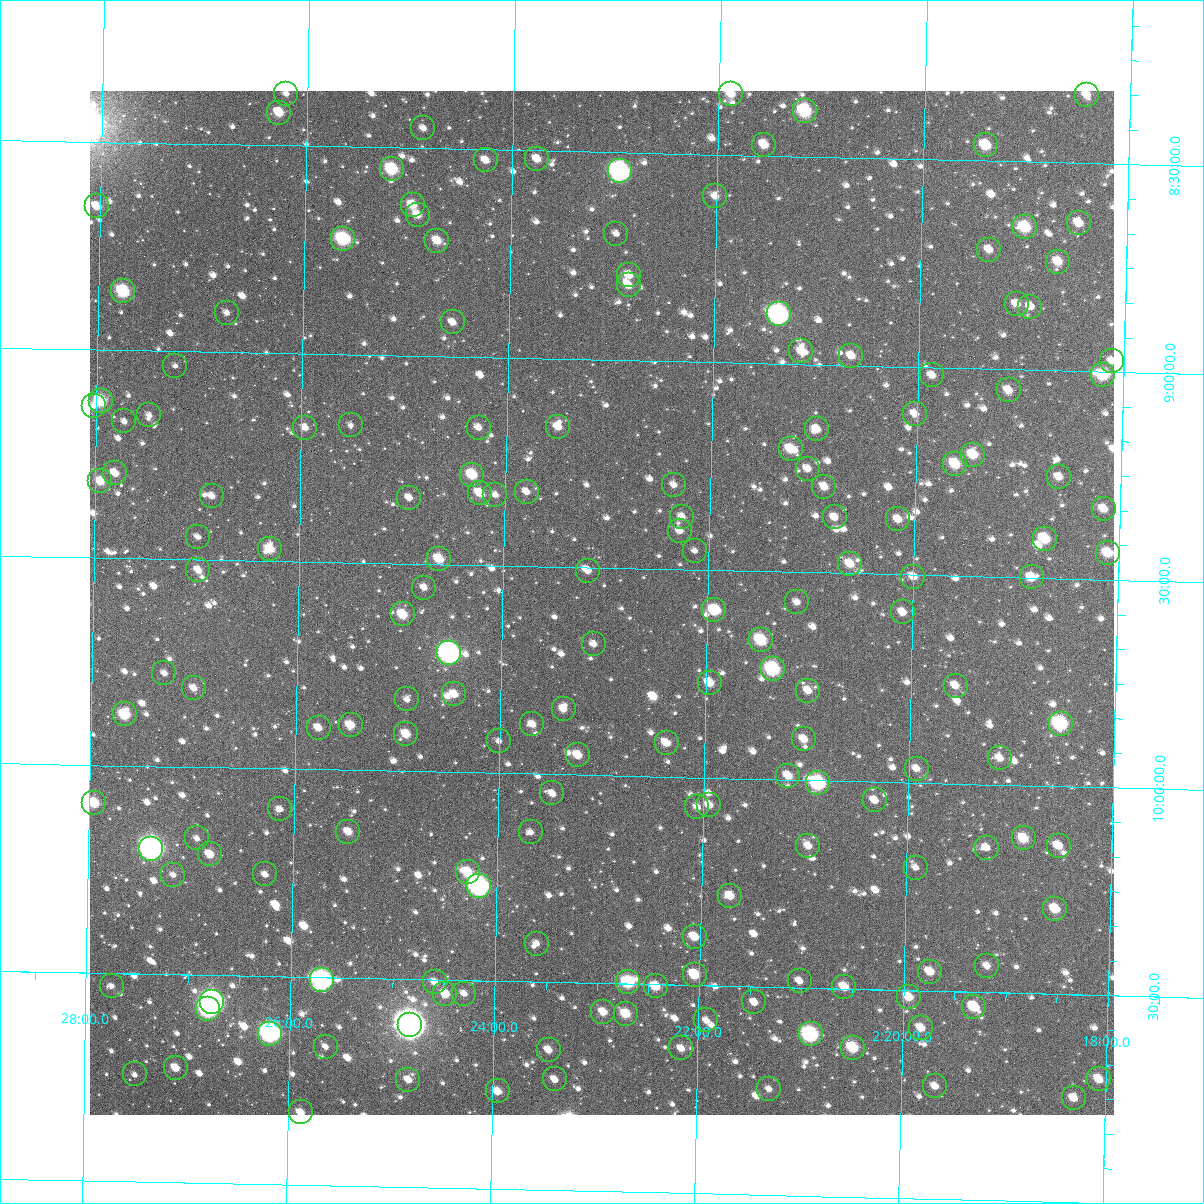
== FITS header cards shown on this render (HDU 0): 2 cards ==
NAXIS1  =                 1024
NAXIS2  =                 1024

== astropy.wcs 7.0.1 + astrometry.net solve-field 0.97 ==
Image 1024 x 1024 px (HDU 0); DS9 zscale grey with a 90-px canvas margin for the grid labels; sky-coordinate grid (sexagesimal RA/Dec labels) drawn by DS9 from the SOLVED WCS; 172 Tycho-2 reference stars matched to detected sources circled (green)
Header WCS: RA---TAN-SIP/DEC--TAN-SIP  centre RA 02:23:02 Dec +09:35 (35.76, +9.58 deg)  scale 8.66 arcsec/px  FOV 147.8' x 147.9'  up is +179 deg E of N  parity flipped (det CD > 0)
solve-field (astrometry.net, Tycho-2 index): VERIFIED the header's WCS against the Tycho-2 star catalogue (verified at 6 index scales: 16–172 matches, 0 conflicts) and refined it, rather than solving blind
Solved WCS: RA---TAN-SIP/DEC--TAN-SIP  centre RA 02:23:02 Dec +09:35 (35.76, +9.58 deg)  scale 8.66 arcsec/px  FOV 147.9' x 147.9'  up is +179 deg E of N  parity flipped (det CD > 0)
The solver's refit moves the header's centre by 0.17 arcsec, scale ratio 1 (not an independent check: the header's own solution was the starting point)
Tycho-2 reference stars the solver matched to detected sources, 172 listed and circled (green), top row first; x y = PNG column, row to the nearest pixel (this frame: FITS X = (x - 90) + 1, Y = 1024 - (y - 91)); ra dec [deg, ICRS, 3 dp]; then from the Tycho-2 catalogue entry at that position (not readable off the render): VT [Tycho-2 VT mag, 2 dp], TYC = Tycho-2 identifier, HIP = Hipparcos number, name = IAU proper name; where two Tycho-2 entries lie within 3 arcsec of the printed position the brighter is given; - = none
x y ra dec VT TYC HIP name
286 94 36.552 +8.375 11.84 632-844-1 - -
731 94 35.470 +8.352 10.65 631-369-1 - -
1087 95 34.606 +8.335 11.26 631-1189-1 - -
805 111 35.290 +8.390 9.18 631-382-1 - -
279 113 36.568 +8.421 10.63 632-196-1 - -
423 128 36.217 +8.452 12.44 632-299-1 - -
764 145 35.387 +8.474 10.90 631-228-1 - -
986 145 34.848 +8.463 10.07 631-264-1 - -
537 159 35.938 +8.520 11.31 632-103-1 - -
486 160 36.063 +8.526 11.41 632-1054-1 - -
392 169 36.292 +8.551 9.36 632-773-1 - -
620 171 35.736 +8.545 7.66 631-310-1 11106 -
715 196 35.503 +8.600 11.37 631-370-1 - -
413 205 36.240 +8.637 10.64 632-521-1 - -
97 206 37.008 +8.655 11.02 632-1088-1 - -
418 215 36.225 +8.661 11.15 632-658-1 - -
1079 223 34.617 +8.644 10.98 631-1017-1 - -
1025 227 34.748 +8.657 9.79 631-430-1 - -
616 234 35.742 +8.696 12.12 631-333-1 - -
343 239 36.407 +8.722 9.08 632-887-1 11314 -
437 241 36.177 +8.722 10.88 632-479-1 - -
989 250 34.834 +8.713 11.86 631-309-1 - -
1058 262 34.666 +8.738 11.08 631-932-1 - -
629 275 35.708 +8.795 11.28 631-161-1 - -
629 285 35.709 +8.819 11.45 631-216-1 - -
123 291 36.940 +8.858 9.23 632-695-1 - -
1017 304 34.764 +8.842 11.56 631-511-1 - -
1030 307 34.730 +8.848 11.47 631-171-1 - -
227 313 36.686 +8.905 12.35 632-335-1 - -
779 314 35.342 +8.881 8.03 631-93-1 10975 -
453 322 36.135 +8.917 11.59 632-499-1 - -
801 351 35.285 +8.969 11.63 631-273-1 - -
851 356 35.163 +8.976 11.24 631-296-1 - -
1112 361 34.529 +8.974 11.76 631-862-1 - -
175 366 36.809 +9.035 12.80 632-734-1 - -
932 375 34.966 +9.019 11.77 631-39-1 - -
1103 375 34.550 +9.008 9.80 631-1384-1 10737 -
1009 390 34.778 +9.051 11.09 631-530-1 - -
101 401 36.990 +9.123 9.35 632-446-1 - -
94 406 37.006 +9.135 12.69 632-79-1 - -
915 414 35.005 +9.113 11.59 631-253-1 - -
149 415 36.870 +9.155 12.68 632-1-1 - -
124 421 36.931 +9.171 12.19 632-285-1 - -
351 425 36.379 +9.170 12.14 632-16-1 - -
558 427 35.874 +9.163 11.40 632-304-1 - -
305 428 36.490 +9.178 11.58 632-568-1 - -
479 428 36.068 +9.169 12.44 632-711-1 - -
817 429 35.243 +9.155 11.20 631-133-1 - -
791 449 35.306 +9.204 10.56 631-55-1 - -
973 455 34.860 +9.208 10.34 631-13-1 - -
955 464 34.904 +9.231 10.23 631-279-1 - -
808 469 35.263 +9.251 11.57 631-29-1 - -
115 473 36.951 +9.296 11.49 632-641-1 - -
472 475 36.081 +9.283 10.11 632-791-1 11211 -
1059 477 34.650 +9.256 11.47 631-1020-1 - -
100 481 36.987 +9.316 10.75 632-895-1 - -
674 485 35.588 +9.297 12.04 631-238-1 - -
824 487 35.221 +9.293 11.04 631-9-1 - -
527 492 35.947 +9.321 12.34 632-183-1 - -
480 493 36.062 +9.326 11.15 632-595-1 - -
495 495 36.023 +9.330 12.43 632-360-1 - -
212 496 36.715 +9.347 12.00 632-1156-1 - -
409 498 36.233 +9.342 11.92 632-494-1 - -
1104 509 34.539 +9.330 11.03 631-832-1 - -
682 517 35.567 +9.373 11.80 631-215-1 - -
835 517 35.195 +9.367 11.76 631-308-1 - -
898 519 35.040 +9.368 12.14 631-383-1 - -
680 531 35.572 +9.407 11.72 631-377-1 - -
198 537 36.747 +9.446 11.97 632-95-1 - -
1045 539 34.681 +9.406 10.09 631-895-1 - -
270 549 36.571 +9.472 10.45 632-1317-1 - -
695 551 35.534 +9.455 12.76 631-526-1 - -
1108 553 34.526 +9.436 10.62 631-885-1 - -
439 559 36.157 +9.487 10.29 632-416-1 - -
850 564 35.155 +9.477 10.91 631-41-1 - -
198 570 36.744 +9.526 11.36 632-1248-1 - -
588 571 35.793 +9.508 11.76 632-1361-1 - -
913 577 34.999 +9.504 11.38 631-399-1 - -
1032 577 34.711 +9.499 11.07 631-183-1 - -
424 588 36.192 +9.557 11.58 632-591-1 - -
797 602 35.282 +9.573 12.27 631-81-1 - -
714 610 35.483 +9.596 10.03 631-457-1 - -
903 612 35.023 +9.591 11.64 631-203-1 - -
403 614 36.243 +9.623 10.30 632-1065-1 - -
761 640 35.368 +9.666 9.75 631-336-1 - -
594 644 35.776 +9.684 11.86 632-347-1 - -
449 653 36.127 +9.713 7.05 632-1374-1 11228 -
773 669 35.337 +9.736 8.86 631-244-1 10972 -
164 673 36.822 +9.776 12.32 632-976-1 - -
710 683 35.491 +9.771 10.71 631-191-1 - -
956 686 34.890 +9.764 11.41 631-63-1 - -
194 688 36.749 +9.810 11.70 632-1394-1 - -
808 691 35.249 +9.784 11.41 631-580-1 - -
454 694 36.113 +9.812 11.49 632-1457-1 - -
407 699 36.228 +9.827 12.27 632-1486-1 - -
564 709 35.846 +9.842 11.38 632-1399-1 - -
125 714 36.917 +9.877 9.69 632-1463-1 - -
532 724 35.921 +9.881 11.67 632-1467-1 - -
1061 724 34.632 +9.849 8.78 631-684-1 10764 -
351 725 36.365 +9.892 10.69 632-1483-1 - -
319 728 36.443 +9.900 11.39 632-1461-1 - -
406 734 36.229 +9.910 10.66 632-1413-1 - -
804 739 35.257 +9.902 11.41 631-607-1 - -
499 741 36.002 +9.923 12.77 632-1445-1 - -
667 743 35.593 +9.919 11.33 631-547-1 - -
578 755 35.808 +9.952 10.91 632-1447-1 - -
1000 758 34.778 +9.936 11.21 631-576-1 - -
917 769 34.980 +9.966 12.11 631-592-1 - -
788 776 35.293 +9.991 11.10 631-571-1 - -
818 783 35.220 +10.007 8.57 634-176-1 10937 -
552 793 35.869 +10.046 11.91 635-1025-1 - -
875 800 35.081 +10.045 11.45 634-84-1 - -
94 803 36.988 +10.090 10.15 635-1127-1 - -
709 805 35.485 +10.066 11.38 634-296-1 - -
697 807 35.514 +10.072 11.68 634-252-1 - -
280 809 36.533 +10.096 12.28 635-914-1 - -
348 832 36.365 +10.148 11.19 635-1059-1 - -
531 832 35.920 +10.141 12.81 635-1060-1 - -
197 838 36.735 +10.172 12.74 635-838-1 - -
1024 838 34.715 +10.128 10.46 634-848-1 - -
808 846 35.240 +10.159 11.80 634-282-1 - -
1059 846 34.629 +10.143 11.33 634-646-1 - -
987 848 34.805 +10.152 11.38 634-16-1 - -
151 849 36.847 +10.198 6.50 635-817-1 11427 -
210 854 36.702 +10.209 10.89 635-771-1 - -
916 868 34.977 +10.204 13.56 634-244-1 - -
468 872 36.072 +10.239 10.35 635-754-1 - -
265 874 36.567 +10.255 12.03 635-1003-1 - -
173 875 36.791 +10.260 12.27 635-860-1 - -
479 886 36.043 +10.272 7.21 635-870-1 11194 -
730 896 35.429 +10.283 10.82 634-202-1 - -
1055 909 34.633 +10.295 10.62 634-1163-1 - -
695 937 35.514 +10.383 10.86 634-250-1 - -
537 944 35.898 +10.408 12.35 635-691-1 - -
987 966 34.796 +10.437 11.82 634-166-1 - -
930 972 34.936 +10.454 10.94 634-254-1 - -
695 975 35.511 +10.474 10.12 634-204-1 - -
322 980 36.423 +10.506 7.61 635-694-1 11319 -
800 981 35.254 +10.484 11.83 634-106-1 - -
435 982 36.147 +10.506 11.83 635-823-1 - -
628 982 35.674 +10.496 9.41 634-54-1 - -
112 986 36.937 +10.531 12.38 635-541-1 - -
656 986 35.606 +10.505 10.43 634-124-1 - -
844 987 35.144 +10.496 10.93 634-96-1 - -
445 994 36.120 +10.534 11.11 635-538-1 - -
464 994 36.074 +10.532 12.30 635-867-1 - -
909 997 34.986 +10.516 11.09 634-62-1 - -
212 1002 36.690 +10.565 6.72 635-906-1 11390 -
754 1002 35.364 +10.538 11.55 634-302-1 - -
974 1007 34.826 +10.536 11.30 634-22-1 - -
208 1009 36.701 +10.583 8.31 635-338-1 - -
603 1012 35.733 +10.569 11.16 634-76-1 - -
626 1014 35.677 +10.572 10.34 634-294-1 - -
706 1020 35.480 +10.584 11.54 634-102-1 - -
410 1025 36.204 +10.611 5.46 635-692-1 11249 -
921 1028 34.955 +10.590 11.21 634-190-1 - -
270 1034 36.546 +10.638 7.38 635-406-1 - -
811 1034 35.225 +10.612 8.40 634-212-1 10939 -
326 1047 36.410 +10.667 12.09 635-634-1 - -
681 1048 35.540 +10.653 11.39 634-152-1 - -
853 1048 35.120 +10.641 9.88 634-80-1 - -
549 1050 35.865 +10.663 11.34 635-445-1 - -
176 1068 36.776 +10.724 11.05 635-300-1 - -
135 1074 36.877 +10.743 12.41 635-537-1 - -
555 1079 35.848 +10.734 11.29 635-291-1 - -
1099 1079 34.517 +10.701 11.31 634-1110-1 - -
408 1080 36.206 +10.742 11.62 635-539-1 - -
935 1086 34.916 +10.729 11.96 634-100-1 - -
769 1089 35.323 +10.745 12.24 634-72-1 - -
498 1091 35.987 +10.766 11.06 635-1123-1 - -
1074 1098 34.577 +10.749 11.23 634-1060-1 10752 -
301 1112 36.468 +10.826 10.93 635-490-1 - -